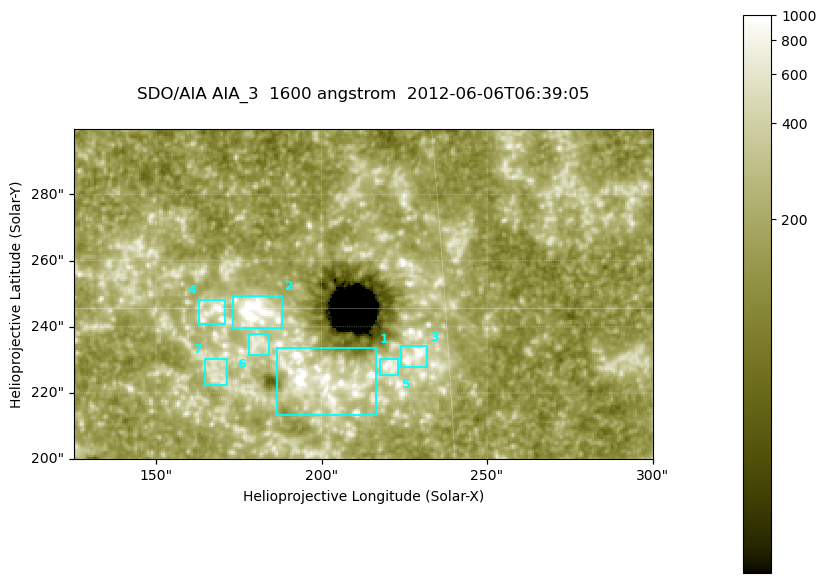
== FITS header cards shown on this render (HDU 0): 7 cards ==
TELESCOP= 'SDO/AIA '
INSTRUME= 'AIA_3   '
WAVELNTH=                 1600
WAVEUNIT= 'angstrom'
DATE-OBS= '2012-06-06T06:39:05.12'
CTYPE1  = 'HPLN-TAN'
CTYPE2  = 'HPLT-TAN'

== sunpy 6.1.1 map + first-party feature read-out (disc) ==
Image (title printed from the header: SDO/AIA AIA_3  1600 angstrom  2012-06-06T06:39:05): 287 x 164 px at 0.609 arcsec/px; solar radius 946 arcsec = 1552 px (partial field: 0.6% of the solar disc is inside the frame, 100% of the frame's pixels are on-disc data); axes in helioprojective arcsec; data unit not stated in the header (colour bar unlabelled)
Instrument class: DISC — disc imager (sunpy class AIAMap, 1600 A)
Bright regions (active regions / flare kernels): reference = the on-disc median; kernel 3 px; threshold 5 sigma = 325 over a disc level ~181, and >= 1.15x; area >= 47 px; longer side >= 3 px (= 1.8 arcsec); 7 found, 7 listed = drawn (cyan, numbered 1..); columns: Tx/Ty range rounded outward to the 2 arcsec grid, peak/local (2 s.f.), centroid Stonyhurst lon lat
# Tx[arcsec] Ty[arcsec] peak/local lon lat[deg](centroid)
1 186..218 212..234 10 +12 +14
2 172..188 238..250 12 +11 +15
3 224..232 228..234 8.5 +14 +14
4 162..172 240..248 5.7 +10 +15
5 218..224 224..232 4.9 +14 +14
6 178..184 230..238 3.7 +11 +14
7 164..172 222..232 3.5 +10 +14